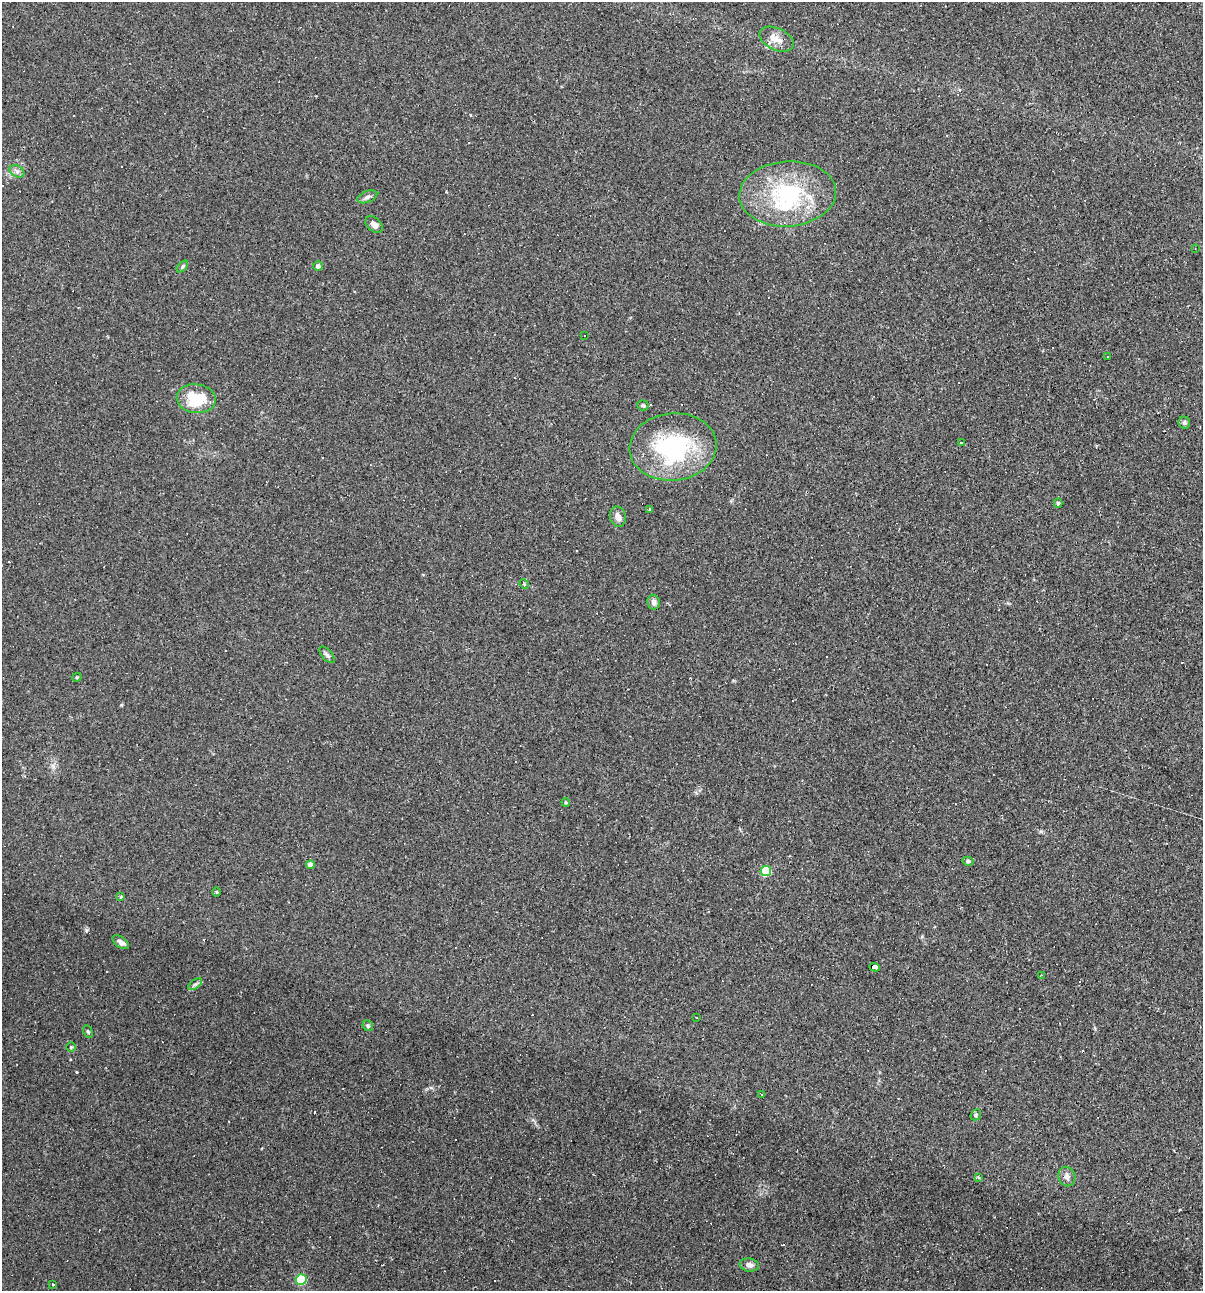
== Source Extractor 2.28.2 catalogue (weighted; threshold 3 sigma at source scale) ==
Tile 6 of 4 x 4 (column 2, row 2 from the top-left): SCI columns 1323-2523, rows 2578-3866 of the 5172 x 5154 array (HDU 1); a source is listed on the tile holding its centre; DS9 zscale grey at full resolution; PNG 1205 x 1293 px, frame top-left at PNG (2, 2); each listed source drawn as its Kron ellipse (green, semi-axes under 4 px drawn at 4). Shown black and unused: <1% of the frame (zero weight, under 2 of 3 exposures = <1% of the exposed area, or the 3 px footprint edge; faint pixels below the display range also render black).
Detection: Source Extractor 2.28.2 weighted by HDU 2 'WHT'; one run over the whole footprint, this tile lists its part. Background 0.0888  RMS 0.0065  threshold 0.0292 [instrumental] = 3 sigma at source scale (4.5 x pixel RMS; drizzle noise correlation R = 1.50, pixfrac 1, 0.05/0.05 arcsec/px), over >= 5 px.
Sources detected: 90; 1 inside a brighter object's white glare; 45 cosmic-ray / hot-pixel residue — neither listed nor drawn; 1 inside a brighter listed object's ellipse — not listed separately; the other 43 listed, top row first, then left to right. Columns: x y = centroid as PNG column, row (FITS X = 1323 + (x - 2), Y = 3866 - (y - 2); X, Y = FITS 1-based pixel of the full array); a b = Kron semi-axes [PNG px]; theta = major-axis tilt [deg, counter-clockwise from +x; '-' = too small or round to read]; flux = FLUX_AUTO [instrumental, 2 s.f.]
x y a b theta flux
777 39 18 11 -25 6.8
17 171 8 5 -30 2.1
788 194 48 32 4 67
367 197 10 5 21 1.9
374 225 10 6 -43 3.6
1195 248 3 2 - 0.37
318 266 5 5 - 1.9
182 267 7 4 47 1.1
584 336 3 3 - 4.4
1107 357 3 3 - 6.4
196 399 20 14 -6 24
643 405 6 5 - 1.3
1184 423 6 5 - 1.7
961 443 3 2 - 0.62
673 447 43 34 5 80
1058 503 4 4 - 0.91
650 509 3 3 - 0.68
618 517 10 8 -77 3.6
524 584 5 4 - 0.71
654 602 7 6 - 2.6
327 655 10 5 -48 1.8
77 677 5 4 - 0.68
566 802 4 3 - 0.82
968 861 5 4 - 1.2
310 865 4 4 - 5.5
766 871 5 5 - 33
217 892 4 3 - 0.6
121 897 3 3 - 0.89
121 942 9 5 -35 3.1
875 967 5 4 - 73
1041 975 3 3 - 0.55
195 984 8 4 35 1.4
696 1017 3 3 - 1.4
368 1026 6 5 - 1.3
88 1032 6 4 -62 0.97
71 1047 5 5 - 0.74
762 1094 3 2 - 0.7
976 1115 6 5 - 0.96
1067 1176 10 8 -70 3
978 1177 4 4 - 0.75
749 1265 10 6 -10 3
301 1279 5 5 - 39
53 1284 3 3 - 4.1
Overlapping masked pixels (flux is a lower limit): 1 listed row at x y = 875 967
Unlisted compact peaks at least as high as the median listed source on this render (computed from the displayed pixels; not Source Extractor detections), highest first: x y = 86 930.